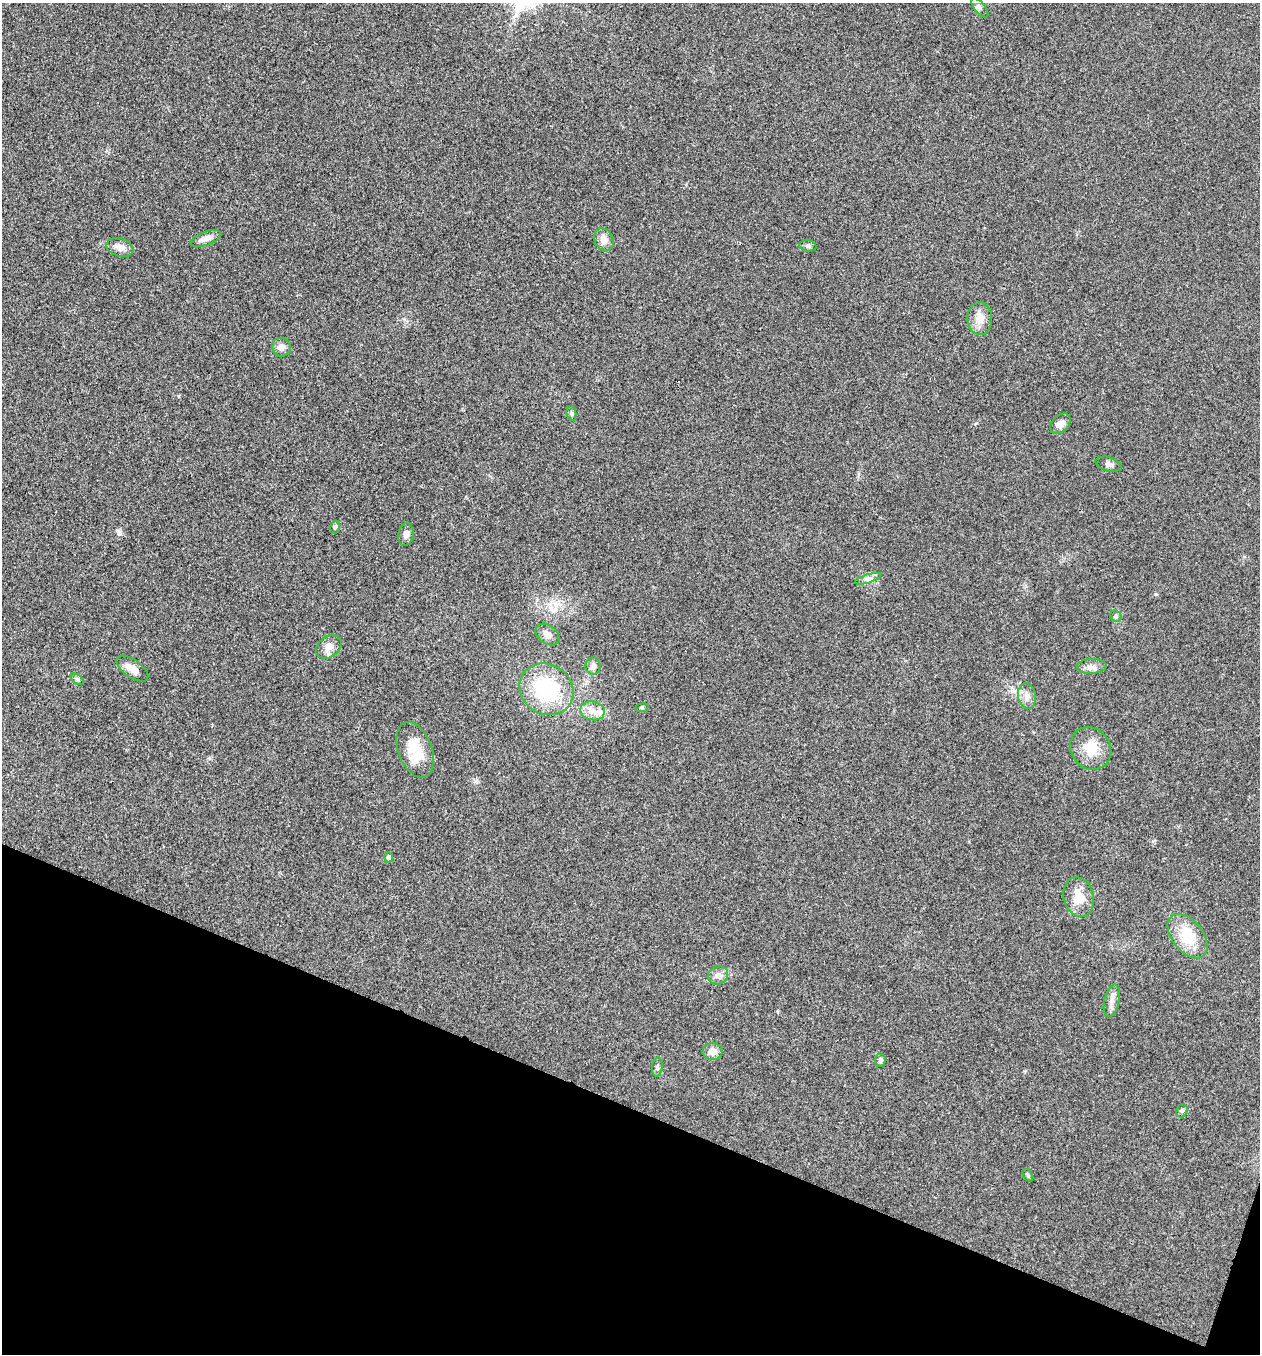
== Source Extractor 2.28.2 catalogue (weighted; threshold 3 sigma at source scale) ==
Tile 15 of 4 x 4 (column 3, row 4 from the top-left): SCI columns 2780-4037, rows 3-1354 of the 5429 x 5416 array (HDU 1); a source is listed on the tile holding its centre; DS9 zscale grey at full resolution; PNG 1262 x 1356 px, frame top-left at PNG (2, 3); each listed source drawn as its Kron ellipse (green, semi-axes under 4 px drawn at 4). Shown black and unused: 19% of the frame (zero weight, under 3 of 4 exposures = <1% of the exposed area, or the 3 px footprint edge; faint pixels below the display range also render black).
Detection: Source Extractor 2.28.2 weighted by HDU 2 'WHT'; one run over the whole footprint, this tile lists its part. Background 0.0206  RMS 0.0057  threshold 0.0256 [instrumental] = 3 sigma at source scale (4.5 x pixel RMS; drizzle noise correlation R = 1.50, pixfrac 1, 0.05/0.05 arcsec/px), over >= 5 px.
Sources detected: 36; all 36 listed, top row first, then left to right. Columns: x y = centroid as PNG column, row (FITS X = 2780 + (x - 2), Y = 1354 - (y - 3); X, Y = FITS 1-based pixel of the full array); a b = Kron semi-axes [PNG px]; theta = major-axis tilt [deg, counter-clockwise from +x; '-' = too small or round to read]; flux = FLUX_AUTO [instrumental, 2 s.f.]
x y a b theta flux
980 8 11 5 -51 1.9
206 238 16 7 19 3.8
604 239 12 9 -60 4.2
808 246 8 5 -9 1.4
120 247 14 9 -17 4.1
980 318 16 12 -88 6.7
281 347 9 9 - 3.2
571 413 7 5 -84 1.1
1060 424 12 8 46 3.8
1109 464 13 7 -16 2.2
335 527 6 4 74 0.96
406 534 11 7 79 2.5
868 579 14 2 17 1.3
1116 616 6 5 - 1.1
548 634 13 9 -38 3.5
329 647 14 10 37 4.6
593 666 9 7 87 2.4
1092 666 15 7 3 3.2
132 668 18 9 -35 5.6
77 679 7 4 -36 0.93
546 689 28 24 -35 44
1027 696 13 8 -81 3.9
642 708 6 3 8 0.65
593 711 12 9 -13 5.1
1091 748 22 19 -57 13
415 750 29 17 -70 16
389 857 5 4 - 1.7
1079 897 20 15 -76 12
1188 936 25 15 -51 19
718 975 10 9 - 3
1112 1001 16 7 76 3.8
713 1051 10 8 3 4.4
880 1060 7 5 85 1.4
657 1067 9 5 85 1.3
1182 1111 7 5 66 1
1028 1175 7 4 -54 0.78
Unlisted compact peaks at least as high as the median listed source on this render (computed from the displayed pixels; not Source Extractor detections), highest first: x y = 1156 594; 119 532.